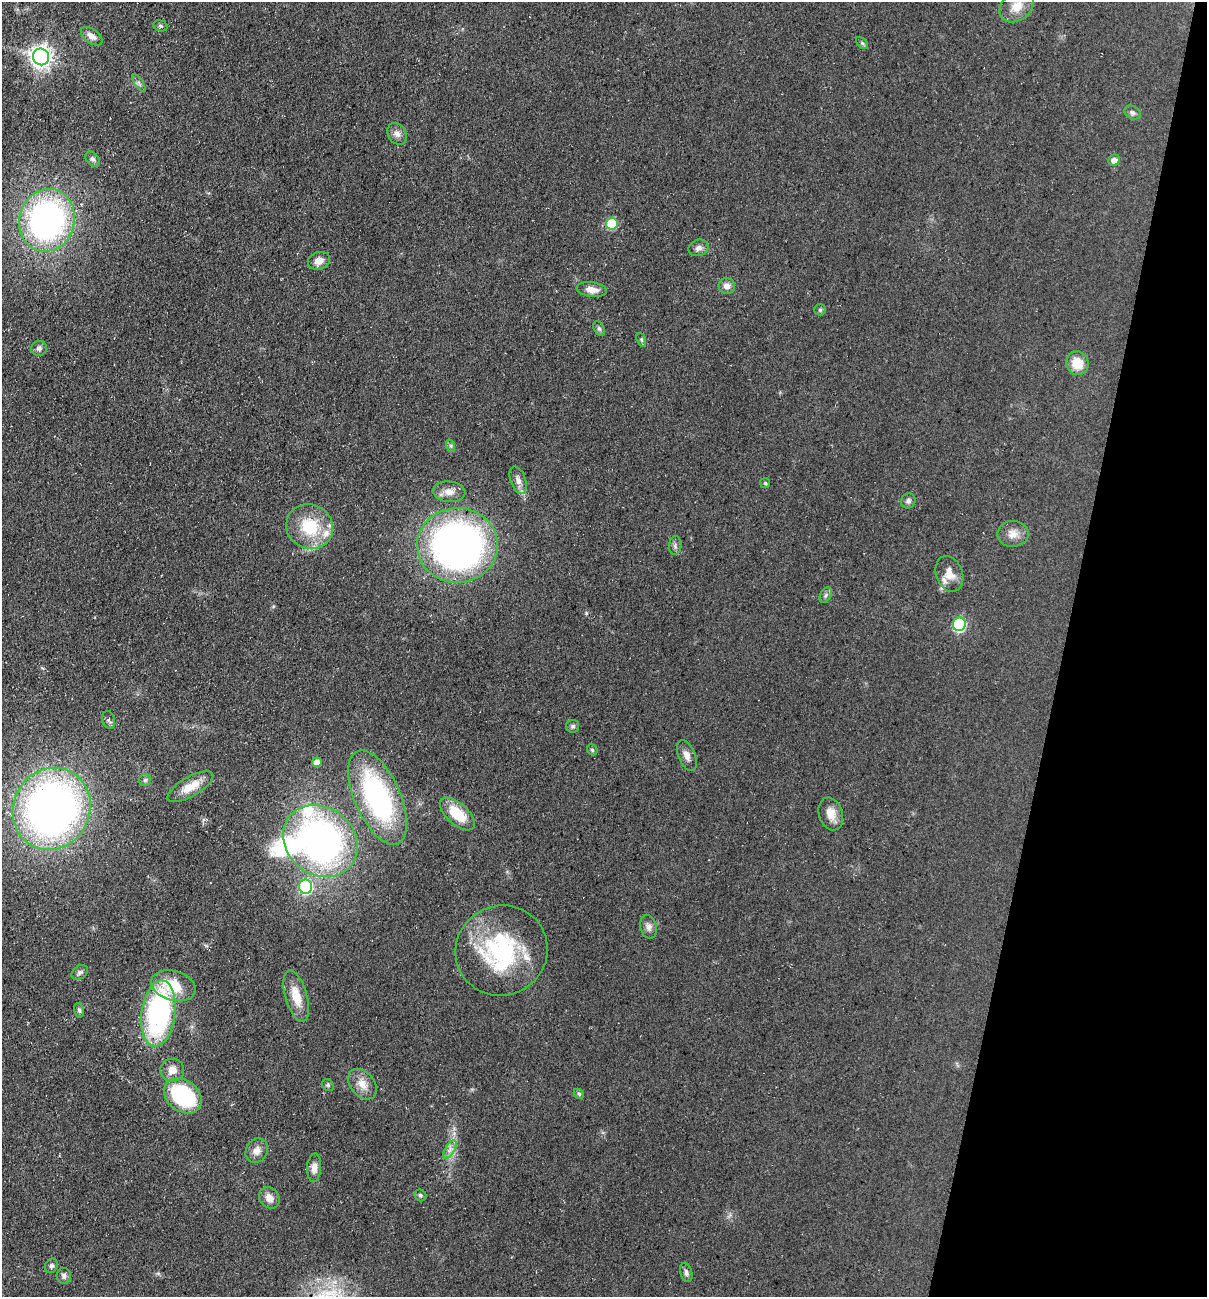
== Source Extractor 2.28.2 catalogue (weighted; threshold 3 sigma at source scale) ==
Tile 8 of 4 x 4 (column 4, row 2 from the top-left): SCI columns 3796-5000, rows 2592-3886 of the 5254 x 5198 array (HDU 1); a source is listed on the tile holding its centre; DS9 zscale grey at full resolution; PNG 1209 x 1299 px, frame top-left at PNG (2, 2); each listed source drawn as its Kron ellipse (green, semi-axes under 4 px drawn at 4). Shown black and unused: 12% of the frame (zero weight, under 3 of 5 exposures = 3% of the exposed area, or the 3 px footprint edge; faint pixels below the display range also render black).
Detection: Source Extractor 2.28.2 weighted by HDU 2 'WHT'; one run over the whole footprint, this tile lists its part. Background 0.0903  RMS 0.0087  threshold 0.039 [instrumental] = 3 sigma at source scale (4.5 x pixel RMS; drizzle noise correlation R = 1.50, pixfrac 1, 0.05/0.05 arcsec/px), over >= 5 px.
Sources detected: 70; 1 inside a brighter object's white glare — neither listed nor drawn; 3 inside a brighter listed object's ellipse — not listed separately; the other 66 listed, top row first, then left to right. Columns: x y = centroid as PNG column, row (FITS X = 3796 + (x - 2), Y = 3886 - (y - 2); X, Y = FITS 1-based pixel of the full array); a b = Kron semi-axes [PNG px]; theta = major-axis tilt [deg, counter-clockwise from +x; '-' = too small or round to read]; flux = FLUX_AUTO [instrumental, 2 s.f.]
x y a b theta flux
1017 6 19 14 38 13
160 26 7 5 -19 1.5
92 36 12 7 -37 5.4
862 43 7 4 -45 1.6
41 57 8 8 - 550
139 83 10 4 -57 2.1
1132 112 8 6 -30 2.4
397 134 12 9 -58 4.8
93 159 8 6 -48 2.4
1114 160 6 5 - 5.5
47 220 31 27 74 250
612 224 6 6 - 40
699 248 10 8 22 4.1
319 261 11 8 19 6.5
727 286 8 8 - 5.2
592 290 15 7 -7 7
820 310 6 5 - 1.4
599 329 8 5 -62 1.6
641 340 7 4 -71 1.3
39 348 8 7 - 2.7
1077 363 12 11 - 16
451 446 6 4 -72 1.4
518 480 14 7 -71 5.3
765 483 5 5 - 1.2
449 492 16 10 -5 7.5
908 501 7 7 - 2.6
310 526 24 22 -28 39
1013 534 15 13 1 8.3
457 545 40 37 0 420
675 545 9 6 86 2.4
949 574 18 13 -70 11
826 595 8 5 61 2.2
959 624 7 6 - 100
109 720 9 6 -75 1.9
573 726 6 6 - 1.9
592 750 6 4 -47 1.4
687 755 16 8 -68 5.5
317 762 5 5 - 7
145 780 6 6 - 1.7
190 787 26 9 30 14
378 797 50 23 -66 140
52 809 42 38 64 490
457 814 21 10 -42 25
831 814 17 12 -72 9.7
320 841 39 33 -40 300
306 887 7 6 - 110
648 927 12 8 -77 4.1
501 951 46 45 - 100
80 972 9 6 32 2.3
173 986 23 14 -17 28
296 996 26 10 -74 17
79 1010 7 5 -79 1.7
158 1013 33 17 82 150
172 1070 12 11 - 7.4
363 1084 17 12 -51 9.7
328 1085 6 5 - 1.5
579 1094 6 4 -46 1.3
183 1096 20 15 -38 78
450 1149 10 4 59 3.8
257 1151 13 10 62 6.6
314 1168 14 7 86 5.9
420 1195 6 5 - 1.6
269 1198 11 9 -49 6.9
51 1266 7 6 - 2
686 1272 10 6 -75 2.6
64 1276 8 7 - 3.1